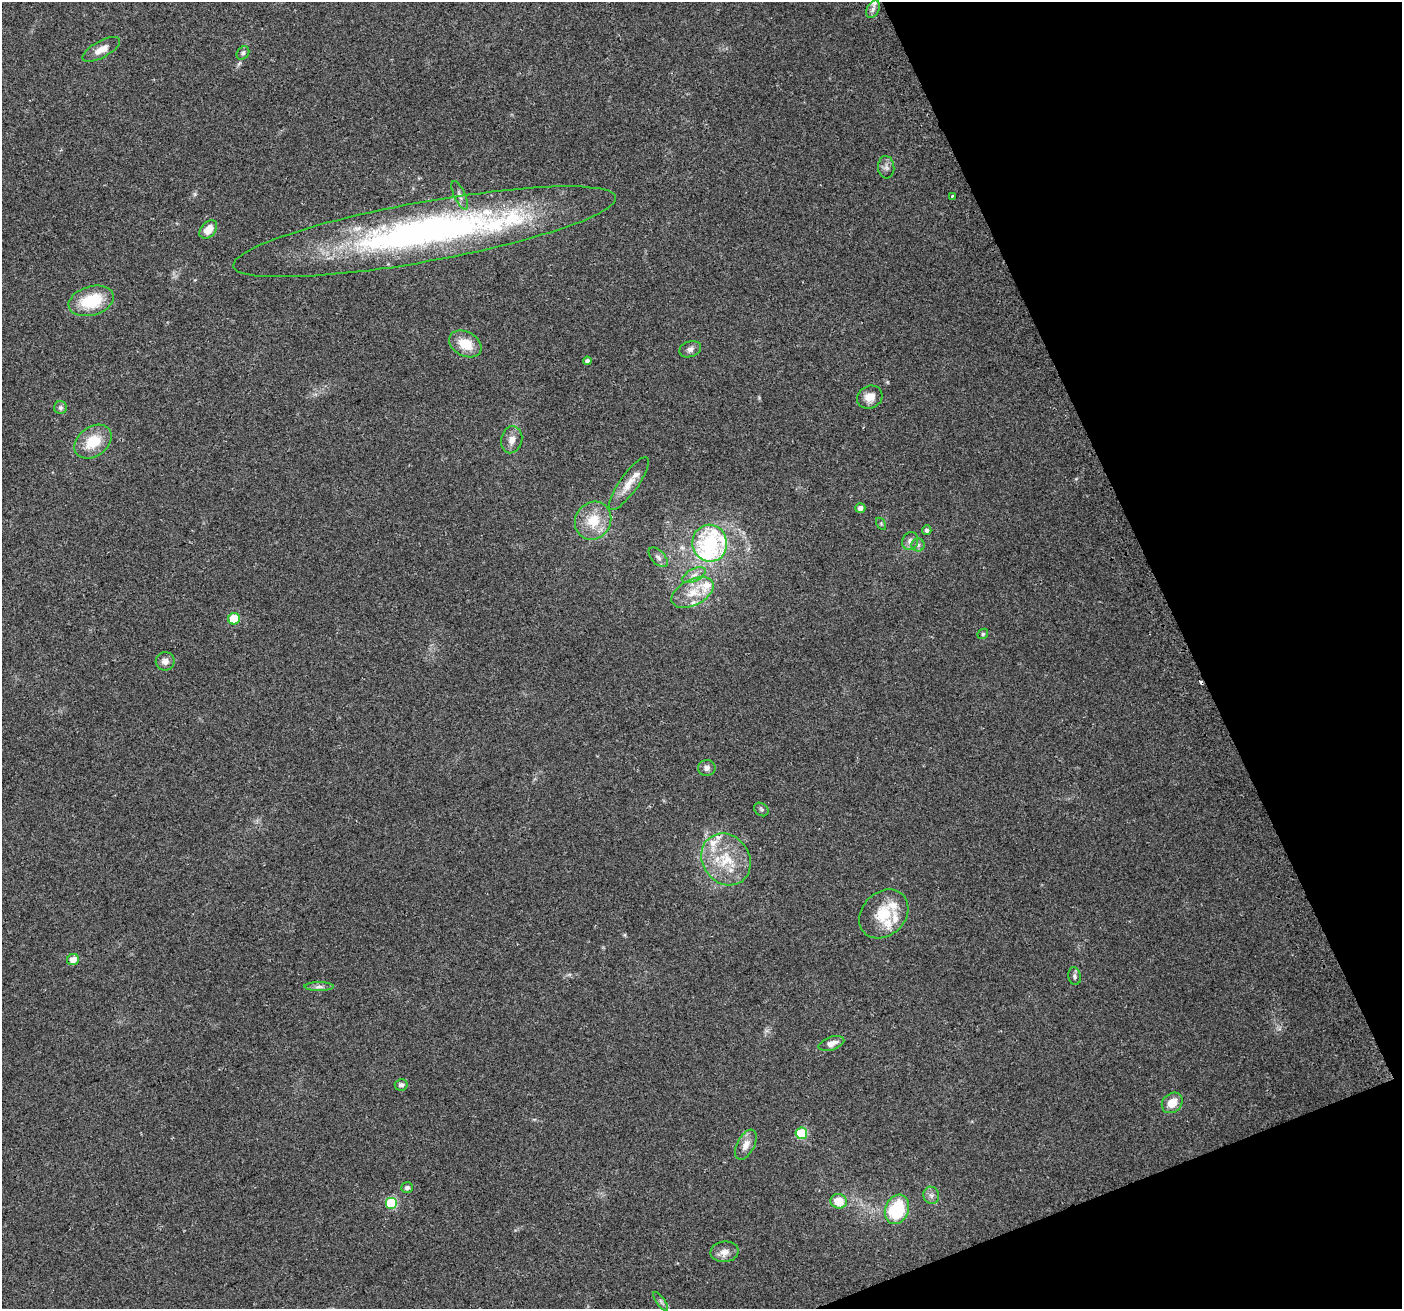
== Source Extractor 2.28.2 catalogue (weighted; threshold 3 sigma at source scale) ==
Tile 12 of 4 x 4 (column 4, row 3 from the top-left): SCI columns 4229-5628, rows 1405-2711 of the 5661 x 5476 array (HDU 1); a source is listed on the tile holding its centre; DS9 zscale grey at full resolution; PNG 1404 x 1311 px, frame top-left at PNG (2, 2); each listed source drawn as its Kron ellipse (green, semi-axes under 4 px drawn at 4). Shown black and unused: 19% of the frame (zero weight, under 2 of 3 exposures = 2% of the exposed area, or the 3 px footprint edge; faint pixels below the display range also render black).
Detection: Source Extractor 2.28.2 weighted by HDU 2 'WHT'; one run over the whole footprint, this tile lists its part. Background 0.0747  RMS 0.0095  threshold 0.0427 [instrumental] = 3 sigma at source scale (4.5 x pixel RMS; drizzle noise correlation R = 1.50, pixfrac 1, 0.0396/0.0396 arcsec/px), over >= 5 px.
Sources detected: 60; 1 inside a brighter object's white glare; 1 cosmic-ray / hot-pixel residue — neither listed nor drawn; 9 inside a brighter listed object's ellipse — not listed separately; the other 49 listed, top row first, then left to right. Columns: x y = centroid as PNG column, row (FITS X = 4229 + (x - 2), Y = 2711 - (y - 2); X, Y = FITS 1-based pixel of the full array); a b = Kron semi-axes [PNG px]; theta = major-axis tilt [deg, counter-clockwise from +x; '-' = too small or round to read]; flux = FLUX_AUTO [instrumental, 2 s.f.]
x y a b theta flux
873 9 9 6 61 3.4
101 49 21 8 29 10
243 53 7 5 53 2.3
886 167 11 8 -86 4
460 195 15 5 -66 4.2
952 196 3 3 - 1.3
208 229 10 7 47 12
425 232 194 30 10 390
91 301 23 14 16 39
465 344 17 12 -29 20
690 349 11 7 20 4.1
587 361 4 4 - 2.6
870 397 13 11 24 9.7
60 408 6 6 - 2.3
512 440 14 10 76 7
93 442 20 14 36 26
629 484 31 9 54 14
860 508 5 5 - 4.4
593 521 20 17 56 24
881 524 6 4 -57 1.5
927 530 5 4 - 2.7
910 541 9 7 69 5.3
710 543 18 17 - 67
918 545 6 6 - 2.5
658 557 12 6 -47 4.1
694 575 13 6 27 5.3
693 592 23 13 27 19
234 619 6 5 - 31
983 634 6 4 46 1.3
165 661 9 9 - 5.1
707 768 9 8 - 4
761 809 8 6 -38 1.9
726 859 27 23 -54 40
884 914 27 21 44 30
73 960 6 5 - 8.6
1075 976 9 6 -76 2.4
319 987 14 4 0 3.6
831 1044 13 6 19 8.2
401 1085 6 5 - 2.5
1172 1103 11 9 42 13
801 1133 6 5 - 53
746 1145 16 8 63 8.2
407 1188 6 5 - 2.8
931 1195 9 8 - 3.6
839 1201 8 7 - 16
391 1203 6 6 - 61
897 1209 15 11 68 52
724 1252 14 10 6 7.3
661 1301 11 3 -55 1.8